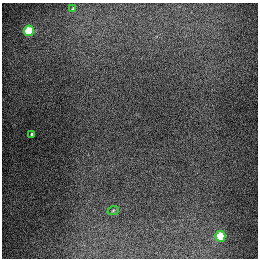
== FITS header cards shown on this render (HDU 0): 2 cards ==
NAXIS1  =                  256
NAXIS2  =                  256

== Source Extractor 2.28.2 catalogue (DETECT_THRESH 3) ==
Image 256 x 256 px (HDU 0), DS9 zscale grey, 1 PNG px = 1 image px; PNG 260 x 260 px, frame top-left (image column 1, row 256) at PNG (2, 3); each listed source drawn as its Kron ellipse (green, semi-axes under 4 px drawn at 4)
Background 1300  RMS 27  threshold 80.1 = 3 sigma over >= 5 px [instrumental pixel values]
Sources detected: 5; all 5 listed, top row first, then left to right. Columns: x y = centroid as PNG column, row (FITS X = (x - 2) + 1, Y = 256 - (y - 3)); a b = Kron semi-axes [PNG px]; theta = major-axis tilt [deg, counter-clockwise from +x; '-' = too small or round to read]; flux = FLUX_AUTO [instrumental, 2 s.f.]
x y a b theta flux
73 9 4 3 - 2700
29 31 5 5 - 93000
31 134 3 3 - 2200
113 211 6 3 20 2000
220 236 5 5 - 69000